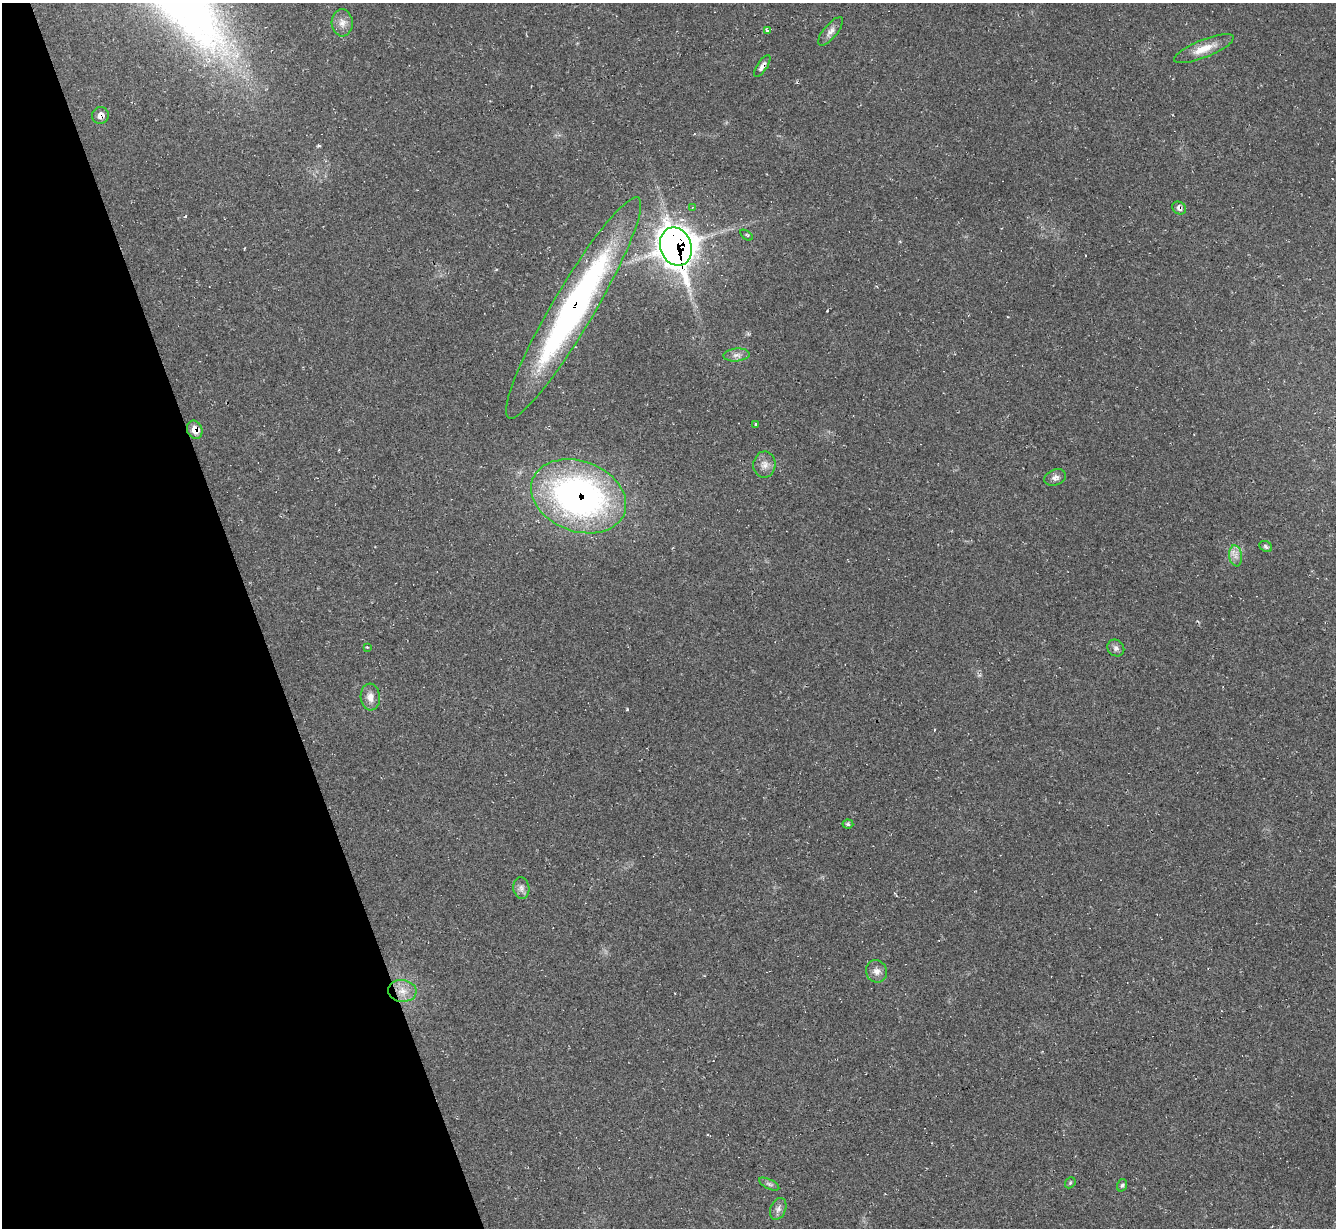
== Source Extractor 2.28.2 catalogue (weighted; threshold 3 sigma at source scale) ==
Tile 5 of 4 x 4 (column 1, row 2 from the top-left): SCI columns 3-1336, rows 2722-3947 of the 5336 x 5318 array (HDU 1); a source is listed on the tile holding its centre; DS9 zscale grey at full resolution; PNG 1338 x 1230 px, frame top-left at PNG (2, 3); each listed source drawn as its Kron ellipse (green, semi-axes under 4 px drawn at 4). Shown black and unused: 19% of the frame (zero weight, under 2 of 3 exposures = <1% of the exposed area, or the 3 px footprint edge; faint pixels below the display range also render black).
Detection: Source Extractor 2.28.2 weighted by HDU 2 'WHT'; one run over the whole footprint, this tile lists its part. Background 0.0503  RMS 0.0068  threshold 0.0305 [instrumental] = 3 sigma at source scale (4.5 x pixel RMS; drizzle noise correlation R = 1.50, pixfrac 1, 0.05/0.05 arcsec/px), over >= 5 px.
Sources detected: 30; all 30 listed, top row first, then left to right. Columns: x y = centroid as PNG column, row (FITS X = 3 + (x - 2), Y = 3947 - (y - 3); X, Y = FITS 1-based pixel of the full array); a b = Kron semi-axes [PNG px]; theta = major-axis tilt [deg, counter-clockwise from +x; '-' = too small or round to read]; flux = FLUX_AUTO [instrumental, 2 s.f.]
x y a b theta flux
342 23 13 10 -86 5.2
767 30 4 3 - 5.6
831 31 17 7 51 4.1
1204 49 32 9 22 11
762 66 13 5 55 3.2
100 115 8 8 - 4.2
692 207 3 2 - 0.39
1179 208 7 6 - 2.5
746 235 7 2 -36 0.81
676 247 19 15 -71 1000
573 308 128 21 59 230
736 355 13 6 4 3.3
755 425 3 3 - 0.99
195 430 9 7 -68 7.1
764 465 13 11 87 4.9
1055 477 11 7 22 3.2
579 496 49 35 -21 250
1266 547 7 5 -34 1.4
1235 556 10 6 -81 3.6
367 647 3 2 - 0.6
1116 648 9 7 -42 2.5
370 697 13 9 -86 5.5
848 824 5 4 - 1.2
521 888 11 8 -81 3.2
877 971 11 10 - 4.3
402 991 14 11 -5 7.7
1070 1183 6 4 47 1.1
769 1184 11 4 -26 1.8
1122 1185 6 5 - 1.2
778 1209 11 7 67 3.1
Overlapping masked pixels (flux is a lower limit): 7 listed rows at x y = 762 66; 100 115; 1179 208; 676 247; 573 308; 195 430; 579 496